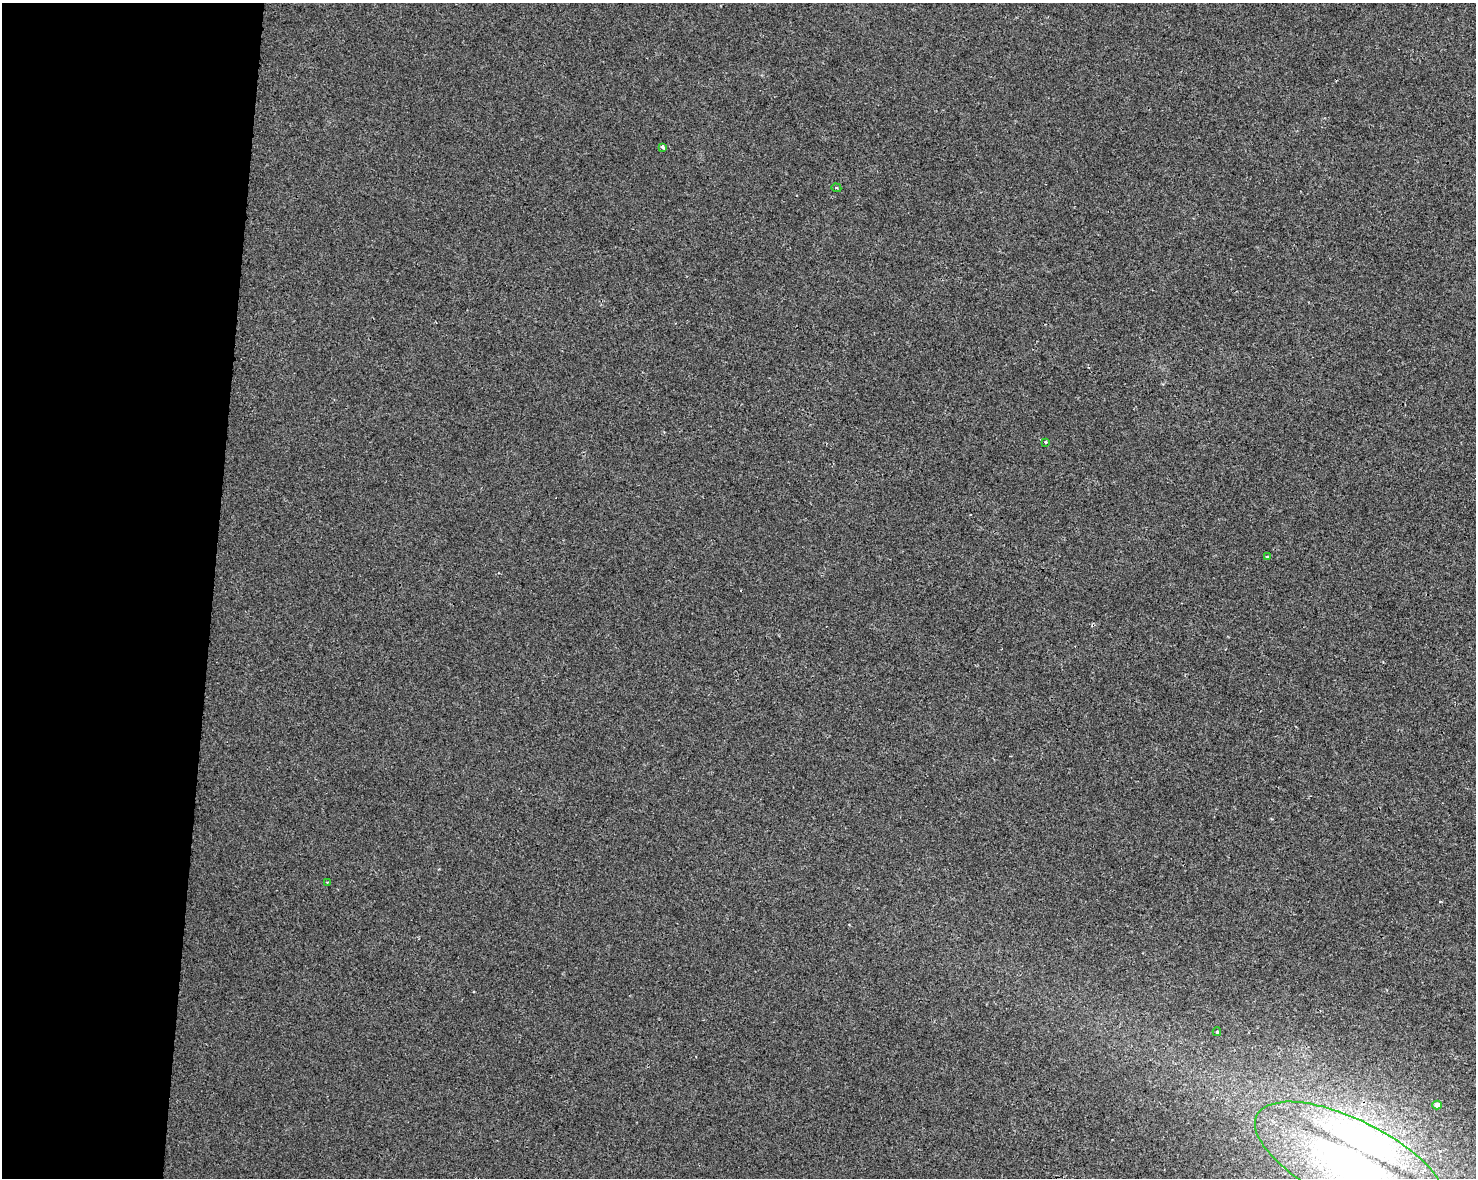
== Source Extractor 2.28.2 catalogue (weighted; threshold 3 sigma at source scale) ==
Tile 4 of 3 x 4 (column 1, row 2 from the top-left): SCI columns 228-1701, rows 2363-3538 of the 4934 x 4714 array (HDU 1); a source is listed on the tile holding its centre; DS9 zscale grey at full resolution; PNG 1478 x 1180 px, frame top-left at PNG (2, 3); each listed source drawn as its Kron ellipse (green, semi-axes under 4 px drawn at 4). Shown black and unused: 14% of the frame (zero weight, under 2 of 3 exposures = <1% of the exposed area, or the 3 px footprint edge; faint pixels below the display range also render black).
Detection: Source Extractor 2.28.2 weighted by HDU 2 'WHT'; one run over the whole footprint, this tile lists its part. Background 0.00135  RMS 0.0056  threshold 0.0251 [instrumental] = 3 sigma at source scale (4.5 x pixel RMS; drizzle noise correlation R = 1.50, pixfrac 1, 0.0396/0.0396 arcsec/px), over >= 5 px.
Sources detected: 10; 1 cosmic-ray / hot-pixel residue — neither listed nor drawn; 1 inside a brighter listed object's ellipse — not listed separately; the other 8 listed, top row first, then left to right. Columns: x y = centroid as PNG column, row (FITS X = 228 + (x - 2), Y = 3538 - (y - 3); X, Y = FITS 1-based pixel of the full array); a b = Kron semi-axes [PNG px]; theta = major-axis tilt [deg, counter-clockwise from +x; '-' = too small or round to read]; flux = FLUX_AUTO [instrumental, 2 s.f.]
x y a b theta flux
662 147 4 3 - 1.6
836 188 5 4 - 0.75
1046 442 3 3 - 0.65
1267 557 3 3 - 1.5
327 882 4 3 - 0.55
1217 1032 4 4 - 0.8
1437 1105 4 4 - 3.5
1350 1162 104 42 -26 240
Isophote crosses this tile's border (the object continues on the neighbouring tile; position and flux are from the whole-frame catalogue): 1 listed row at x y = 1350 1162